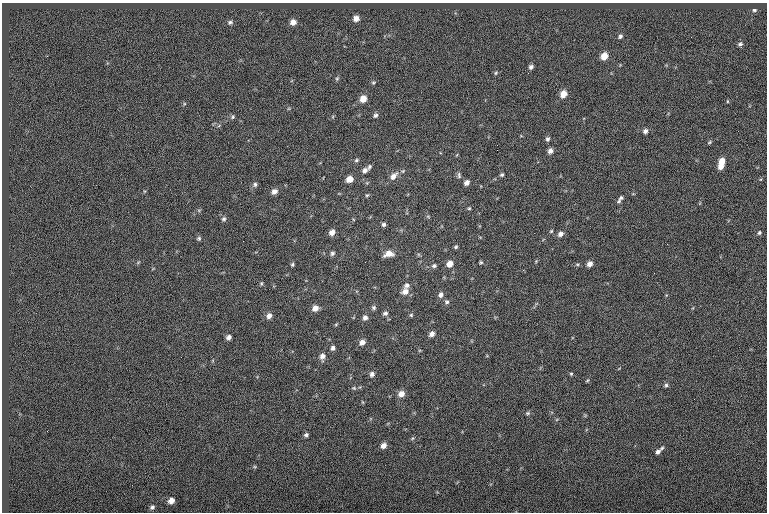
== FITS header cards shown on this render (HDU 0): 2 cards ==
NAXIS1  =                  765
NAXIS2  =                  510

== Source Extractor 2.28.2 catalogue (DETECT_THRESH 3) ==
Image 765 x 510 px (HDU 0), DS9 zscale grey, 1 PNG px = 1 image px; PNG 769 x 514 px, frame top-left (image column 1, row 510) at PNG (2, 3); no overlay
Background 0.00631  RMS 6.9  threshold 20.8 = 3 sigma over >= 5 px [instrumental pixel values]
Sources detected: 84; all 84 listed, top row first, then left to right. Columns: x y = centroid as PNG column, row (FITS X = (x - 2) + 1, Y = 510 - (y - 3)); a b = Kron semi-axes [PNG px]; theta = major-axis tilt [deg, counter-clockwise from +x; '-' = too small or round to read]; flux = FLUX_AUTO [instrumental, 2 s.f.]
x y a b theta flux
754 10 5 4 - 760
356 18 6 6 - 2800
230 22 7 6 - 1100
293 22 6 6 - 2700
620 36 6 5 - 1000
740 44 6 5 - 980
604 56 6 5 - 5300
531 67 5 5 - 1300
496 73 6 5 - 620
337 78 6 5 - 680
373 83 7 5 16 660
563 94 7 5 58 5300
363 99 7 6 - 4600
727 101 4 3 - 340
375 115 6 5 - 1100
233 117 6 5 - 810
645 131 5 5 - 1400
548 139 6 5 - 1100
709 142 6 5 - 610
497 150 2 2 - 960
550 151 6 5 - 2100
356 160 6 4 23 750
722 161 7 6 - 4700
720 166 6 5 - 3000
369 167 7 5 68 880
365 170 7 5 29 1800
459 175 9 5 -79 950
502 175 5 5 - 740
393 176 11 7 49 3200
349 179 6 5 - 4000
467 183 5 5 - 2100
255 184 6 5 - 940
274 191 7 6 - 2200
367 195 5 5 - 590
621 198 5 5 - 730
619 201 7 5 62 880
469 208 5 4 - 540
224 219 6 6 - 1000
384 224 5 5 - 1100
551 231 4 3 - 490
332 232 6 6 - 2500
759 233 5 5 - 750
560 234 6 5 - 1900
199 238 6 5 - 790
456 247 5 4 - 740
332 253 6 5 - 1000
389 254 9 6 10 4400
481 262 4 4 - 610
292 264 5 4 - 700
450 264 6 6 - 3500
590 264 6 5 - 2300
434 266 7 6 - 990
523 270 3 3 - 330
261 283 5 4 - 590
406 285 7 6 - 1500
405 291 9 7 41 3000
441 295 7 6 - 1800
447 302 6 6 - 1000
315 308 7 6 - 2800
374 308 6 5 - 920
385 313 6 6 - 1200
411 315 5 5 - 620
269 316 7 6 - 2300
365 317 6 6 - 1600
336 324 5 3 - 450
432 334 6 5 - 2100
229 337 5 5 - 1700
362 342 6 5 - 2400
333 348 6 5 - 1200
322 356 8 6 80 2200
372 374 6 5 - 1400
571 374 5 4 - 510
587 380 5 3 - 460
666 385 5 5 - 810
354 388 6 4 -11 630
401 394 7 6 - 3300
528 413 7 5 1 820
306 435 5 4 - 990
412 439 5 3 - 530
383 445 6 5 - 2500
662 448 6 4 48 710
658 451 7 5 39 1300
171 501 6 5 - 2800
152 507 6 5 - 1100